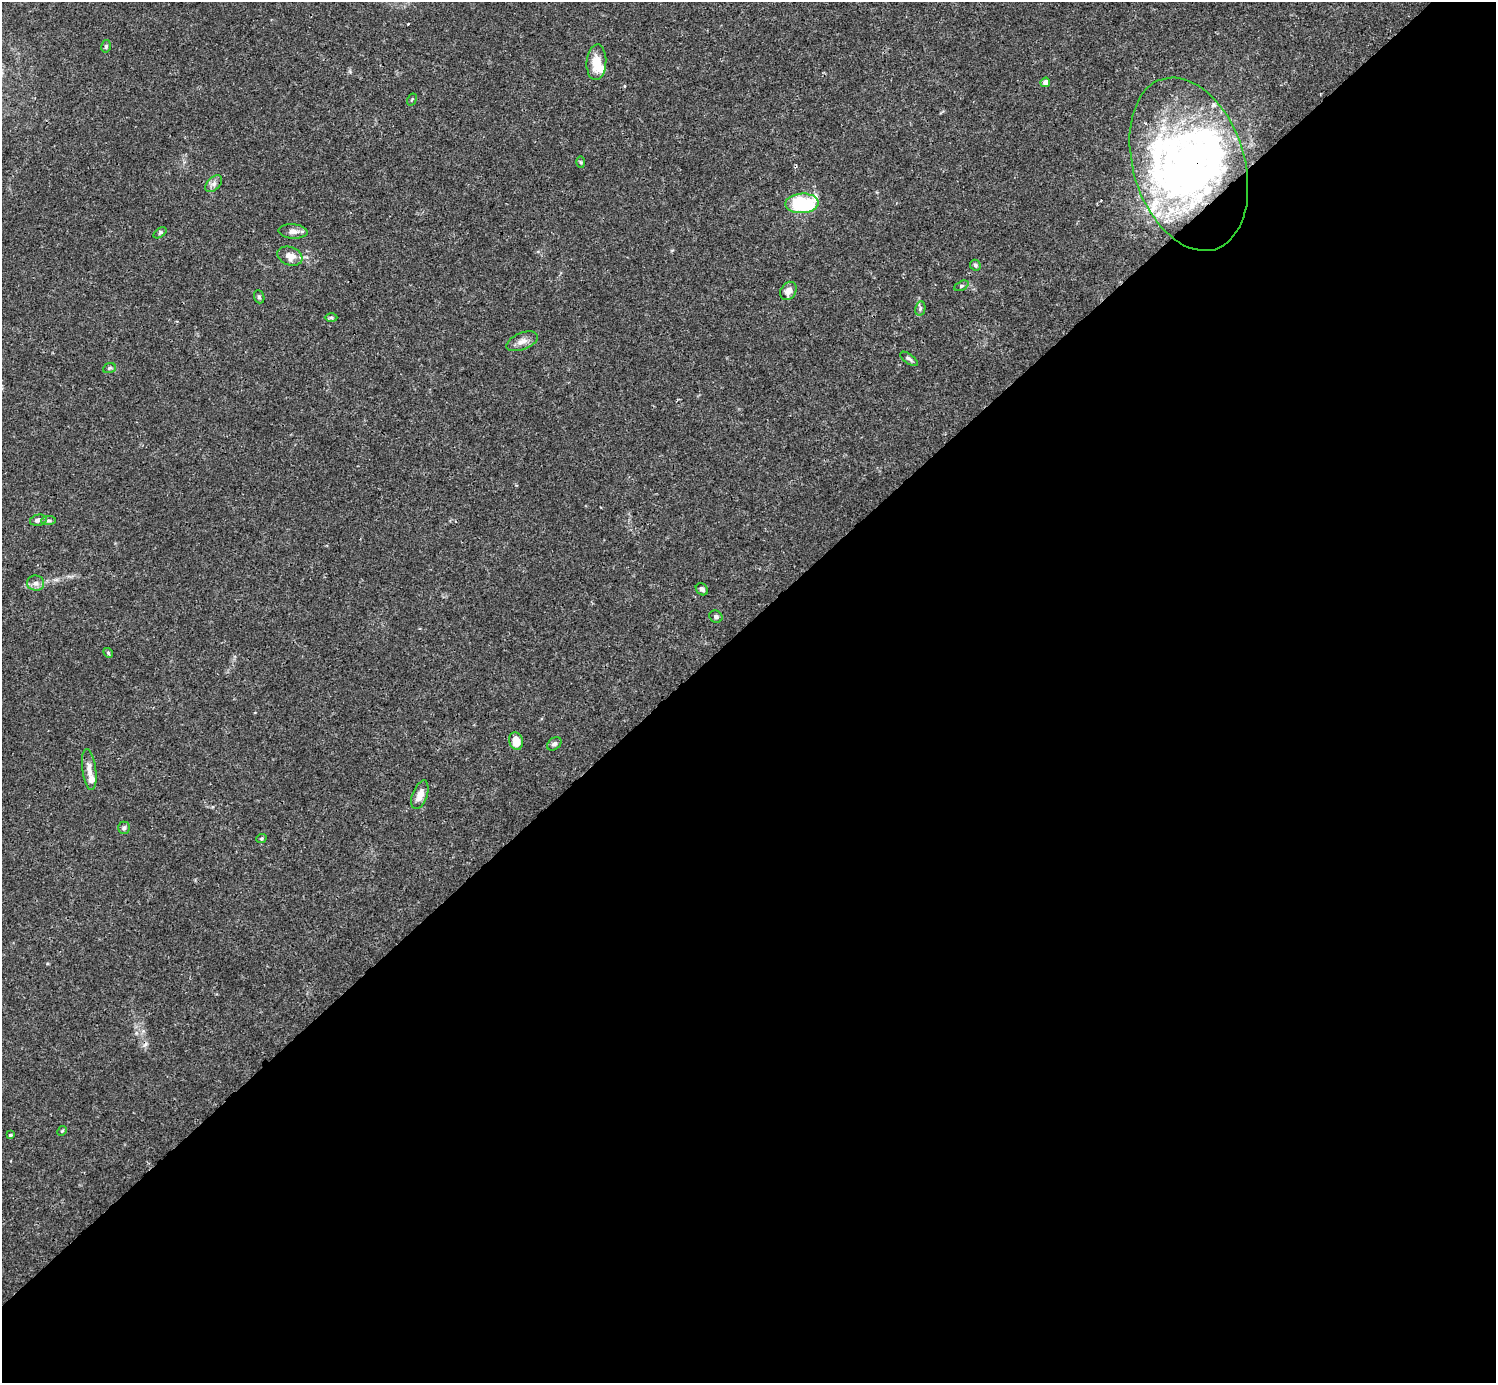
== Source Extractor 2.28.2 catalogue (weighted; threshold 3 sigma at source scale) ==
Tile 15 of 4 x 4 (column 3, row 4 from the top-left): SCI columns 2991-4484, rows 158-1538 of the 5982 x 5981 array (HDU 1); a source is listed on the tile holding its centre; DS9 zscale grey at full resolution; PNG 1498 x 1385 px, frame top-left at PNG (2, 2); each listed source drawn as its Kron ellipse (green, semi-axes under 4 px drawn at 4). Shown black and unused: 55% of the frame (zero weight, under 3 of 4 exposures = <1% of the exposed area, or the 3 px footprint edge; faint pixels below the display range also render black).
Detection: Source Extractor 2.28.2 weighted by HDU 2 'WHT'; one run over the whole footprint, this tile lists its part. Background 0.0165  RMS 0.0022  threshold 0.00975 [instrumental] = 3 sigma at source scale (4.5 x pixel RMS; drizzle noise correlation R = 1.50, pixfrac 1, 0.05/0.05 arcsec/px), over >= 5 px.
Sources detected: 48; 5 inside a brighter object's white glare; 1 cosmic-ray / hot-pixel residue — neither listed nor drawn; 8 inside a brighter listed object's ellipse — not listed separately; the other 34 listed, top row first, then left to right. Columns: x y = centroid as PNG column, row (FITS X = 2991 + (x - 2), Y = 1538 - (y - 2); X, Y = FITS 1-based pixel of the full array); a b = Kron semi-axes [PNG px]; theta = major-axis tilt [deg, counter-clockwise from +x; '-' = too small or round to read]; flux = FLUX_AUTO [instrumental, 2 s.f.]
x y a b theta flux
106 46 6 4 76 0.42
596 62 18 10 86 4
1045 82 5 4 - 1.5
412 99 6 3 59 0.21
581 162 6 4 -88 0.26
1189 164 89 55 -73 73
214 184 10 6 46 0.83
802 203 16 10 4 19
293 231 14 7 -4 1.2
160 233 7 4 37 0.31
290 256 13 9 -21 2
975 265 5 5 - 0.45
961 286 8 4 27 0.37
788 291 10 7 59 1.5
259 297 7 5 -69 0.39
920 309 7 5 79 0.44
331 318 6 4 0 0.35
522 341 16 8 22 1.5
909 359 10 4 -35 0.54
109 368 6 5 - 0.38
38 520 8 5 13 0.87
48 521 7 4 4 0.4
36 583 8 7 - 0.91
702 589 7 5 -42 0.59
716 616 7 6 - 0.54
108 653 5 4 - 0.28
516 741 9 7 -74 3.3
554 744 8 5 39 0.57
89 769 21 7 -83 1.7
420 795 15 7 70 2
124 828 6 6 - 0.51
261 839 5 3 - 0.23
62 1131 5 4 - 0.25
10 1135 4 3 - 0.36
Overlapping masked pixels (flux is a lower limit): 1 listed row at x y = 1189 164